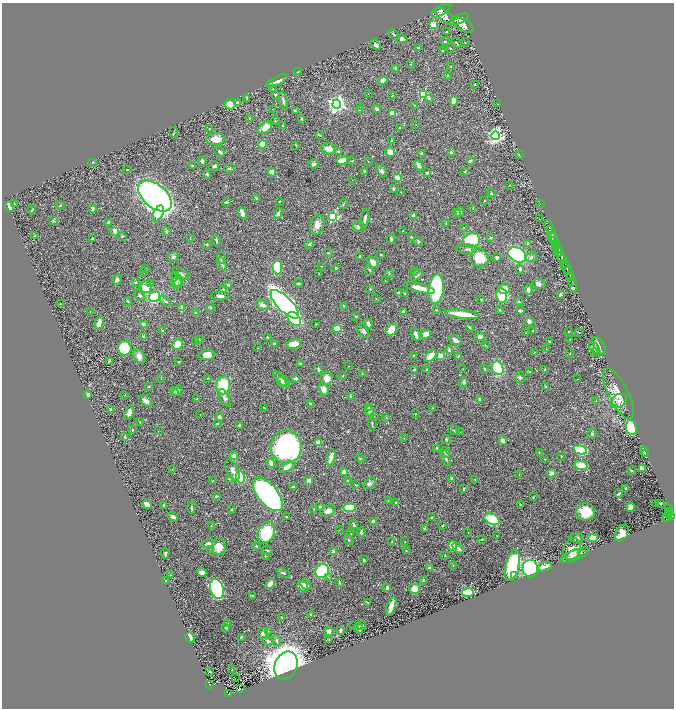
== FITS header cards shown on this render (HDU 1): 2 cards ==
NAXIS1  =                 1344
NAXIS2  =                 1412

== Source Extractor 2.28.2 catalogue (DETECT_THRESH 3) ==
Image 1344 x 1412 px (HDU 1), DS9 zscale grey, zoomed out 1/2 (1 PNG px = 2 x 2 image px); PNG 676 x 710 px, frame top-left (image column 1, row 1411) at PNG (2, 3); each listed source drawn as its Kron ellipse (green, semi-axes under 4 px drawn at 4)
Background 0.662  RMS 0.025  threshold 0.0737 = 3 sigma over >= 5 px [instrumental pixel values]
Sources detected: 496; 26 cannot appear on this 1/2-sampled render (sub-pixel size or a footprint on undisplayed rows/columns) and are neither listed nor drawn; the other 470 listed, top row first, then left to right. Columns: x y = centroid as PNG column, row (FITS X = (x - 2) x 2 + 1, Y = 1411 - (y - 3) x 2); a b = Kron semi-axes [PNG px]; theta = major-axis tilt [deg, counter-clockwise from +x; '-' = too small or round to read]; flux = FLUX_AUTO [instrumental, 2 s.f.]
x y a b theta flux
441 11 11 4 30 3600
445 16 11 5 -38 4400
459 19 10 4 24 4900
434 24 4 3 - 110
463 25 11 5 -31 6200
446 32 2 2 - 3.5
394 35 6 3 -45 7
402 39 6 3 -8 23
445 41 4 2 - 3.3
456 43 5 2 - 3.2
465 43 2 2 - 1.6
375 45 6 3 -55 13
419 47 4 2 - 3.8
450 48 2 2 - 4.2
443 51 2 2 - 5.7
411 64 3 2 - 3
451 66 2 2 - 6.2
396 68 4 3 - 8
298 72 2 2 - 2.1
447 76 3 2 - 3.8
383 80 4 4 - 23
277 81 11 3 26 23
475 84 2 2 - 2.4
273 88 2 2 - 2.5
275 94 3 3 - 8.2
368 94 2 1 - 1.4
423 94 3 3 - 300
392 95 3 2 - 2.1
247 98 3 2 - 4.9
429 98 3 2 - 9.9
283 100 9 3 -79 11
454 101 5 4 - 34
238 103 3 3 - 20
230 104 5 5 - 55
337 104 4 4 - 2000
498 104 2 1 - 1.2
414 105 3 2 - 1.6
361 107 2 2 - 1.9
273 109 2 2 - 1.8
359 109 3 3 - 4.4
377 109 4 3 - 11
295 111 3 2 - 8.2
392 113 4 3 - 72
249 118 3 2 - 2.6
302 119 4 2 - 3.9
275 121 4 2 - 3.1
416 125 2 2 - 1.3
283 126 4 2 - 6.3
265 128 8 5 37 59
399 128 4 2 - 3
209 129 4 2 - 2.8
174 132 5 2 - 3.9
320 135 4 3 - 5.3
496 136 4 4 - 1100
216 139 9 6 5 63
392 141 4 4 - 8.6
263 145 4 3 - 110
296 145 4 2 - 2.6
329 149 7 5 -1 26
220 152 6 3 -45 9.6
338 152 3 3 - 5.1
390 152 5 4 - 35
451 152 2 2 - 21
421 153 3 2 - 5.9
519 155 4 2 - 3.3
342 160 6 3 15 54
202 161 4 3 - 11
352 161 3 2 - 2.5
368 161 2 1 - 1.8
470 161 3 2 - 13
93 162 2 2 - 10
313 164 5 4 - 10
419 165 6 4 -53 17
193 166 2 2 - 9.1
214 166 5 4 - 9.1
229 168 5 3 - 5.6
127 169 2 1 - 2.1
382 171 7 5 -59 12
465 171 3 2 - 4.1
272 172 4 4 - 27
365 172 4 3 - 5.8
427 173 3 2 - 8.8
207 174 3 3 - 3.9
397 177 2 2 - 83
352 180 2 1 - 1.9
510 185 3 2 - 1.9
393 189 3 2 - 7.3
401 192 2 2 - 2.2
491 193 4 3 - 4.9
155 196 20 11 -40 1800
256 198 3 2 - 2.9
484 200 2 2 - 2.7
280 201 3 2 - 2.7
227 202 4 3 - 5.2
14 203 3 2 - 3.5
344 204 5 3 - 4.6
540 204 2 1 - 25
9 206 5 4 - 53
60 206 4 3 - 4
93 208 4 3 - 13
473 208 2 1 - 1.5
32 210 4 2 - 4.5
460 212 5 3 - 19
158 213 9 4 65 250
242 213 6 3 -65 50
278 213 6 3 67 9.1
456 213 4 3 - 4.9
413 215 2 2 - 40
333 217 3 3 - 330
365 219 10 3 80 15
540 219 3 2 - 1.8
53 221 4 3 - 5.1
108 222 3 3 - 8.3
446 223 3 3 - 3.3
317 225 10 7 75 32
549 226 6 2 -70 1600
358 227 5 5 - 11
464 228 3 2 - 2.8
115 231 3 2 - 100
166 231 4 4 - 8.4
403 231 2 2 - 4.4
551 232 6 2 -65 1500
35 236 2 2 - 6.5
122 236 4 2 - 3.9
411 237 3 2 - 3.7
92 238 3 2 - 4.9
190 238 3 2 - 2.4
491 238 3 3 - 6.4
553 238 5 2 - 440
391 239 5 3 - 8.9
216 240 5 2 - 7.9
471 240 9 7 13 230
418 241 5 3 - 5.3
554 241 4 2 - 550
207 244 4 3 - 4.1
309 244 5 3 - 5.7
528 244 4 3 - 9.6
556 244 3 2 - 630
555 247 4 2 - 270
558 248 4 2 - 420
467 249 10 4 1 14
559 252 4 3 - 1100
328 253 3 2 - 3.8
381 254 4 2 - 3
517 255 9 7 -30 550
360 256 3 2 - 6.6
173 257 5 5 - 11
497 257 3 2 - 14
531 257 6 4 32 12
221 258 6 4 -78 8.6
479 258 10 8 -51 89
562 258 6 2 -71 2400
373 262 6 4 -47 24
222 264 7 3 -59 8.3
565 264 3 2 - 460
321 266 2 2 - 1.5
277 267 7 5 -84 190
336 268 4 3 - 6.2
566 268 8 3 -50 1500
146 269 3 1 - 1.9
520 269 5 3 - 8.5
369 270 5 2 - 4.1
414 271 4 3 - 5
144 273 3 2 - 2.2
319 273 2 2 - 2.2
389 273 3 2 - 2.9
569 273 6 2 -69 380
181 274 9 3 -31 14
417 275 7 4 37 13
570 277 2 1 - 170
117 280 5 4 - 9.8
176 280 7 5 -73 15
385 281 2 1 - 1.2
572 281 2 2 - 67
136 282 4 3 - 6.1
150 283 3 2 - 2.9
177 283 6 5 - 10
179 283 5 3 - 6.1
298 283 4 3 - 8.5
539 284 7 4 -10 13
228 285 3 3 - 5.7
146 287 6 5 - 49
419 288 16 4 -15 55
574 288 2 2 - 35
370 289 3 3 - 4.1
436 289 15 7 84 440
504 289 6 5 - 32
528 289 5 3 - 9.8
224 290 3 2 - 4.6
398 292 2 2 - 11
405 294 3 3 - 5.7
140 295 6 4 -52 8.3
502 295 7 5 -79 300
560 295 4 3 - 5.8
220 296 9 3 -4 16
155 297 6 4 30 380
376 298 2 1 - 1.3
481 300 3 2 - 3
128 301 4 3 - 5.5
165 301 6 3 -40 8.4
519 302 4 2 - 3.3
60 304 2 1 - 1.5
285 304 19 7 -45 1900
263 305 7 4 -31 21
344 306 4 2 - 3.4
182 307 4 3 - 20
211 308 4 4 - 5.1
437 310 2 2 - 2
500 310 3 3 - 4.5
520 310 4 3 - 5.3
90 311 2 1 - 2.6
403 312 3 3 - 17
196 313 3 3 - 11
462 314 17 3 -7 100
356 316 4 3 - 4.7
294 319 8 5 -45 210
529 322 4 3 - 34
99 323 7 4 77 34
143 324 3 3 - 16
316 324 3 2 - 1.9
368 324 5 3 - 19
469 327 3 2 - 4.9
337 329 4 3 - 90
392 329 7 5 60 87
162 330 2 2 - 1.9
533 330 2 2 - 2
363 331 7 5 -60 13
568 331 3 2 - 2
578 332 3 2 - 3
526 333 2 2 - 2.8
416 334 7 3 -69 20
426 334 5 4 - 45
143 336 4 3 - 8.1
480 336 5 3 - 22
267 337 2 2 - 3.8
570 339 3 2 - 3.5
200 340 2 2 - 2.1
455 340 7 4 -27 19
196 341 3 2 - 2.1
550 342 2 2 - 2.8
274 343 3 2 - 4.7
177 344 6 4 56 65
293 344 8 4 14 64
485 345 3 2 - 2.3
599 346 10 5 -58 14
125 348 7 7 - 210
258 348 2 2 - 1.6
594 348 6 4 -53 13
546 349 3 2 - 1.6
449 350 4 3 - 7.1
535 352 4 2 - 3
594 352 2 2 - 2.7
570 354 2 2 - 3.4
207 355 8 5 7 53
414 355 3 2 - 2.8
139 356 8 5 -57 29
431 356 7 4 47 47
440 356 3 3 - 45
458 356 2 2 - 5.1
109 361 2 1 - 3.5
178 362 3 2 - 2.5
301 364 4 3 - 6.7
349 366 2 2 - 1.4
498 368 7 5 -68 250
318 369 5 3 - 5.7
463 369 3 1 - 1.3
485 369 4 2 - 3.7
415 370 3 2 - 12
427 370 4 3 - 5.1
544 370 4 3 - 4.6
530 372 4 3 - 3.8
362 374 3 2 - 2.5
343 376 3 2 - 3
520 377 6 4 -83 8
208 378 3 2 - 2.3
296 378 4 3 - 11
327 378 6 6 - 50
161 379 2 1 - 1.4
578 379 3 2 - 2
281 380 11 3 -43 9.8
281 382 5 4 - 7.8
464 382 6 4 77 11
223 385 9 7 83 170
546 386 3 2 - 2.7
149 387 2 1 - 2.9
324 389 6 4 -71 36
177 391 6 4 57 15
174 392 4 2 - 6.9
88 394 4 3 - 12
618 394 28 9 -64 70
125 395 2 2 - 1.7
351 397 3 3 - 8.5
225 398 9 5 -65 18
197 399 3 2 - 3.6
480 400 3 3 - 18
146 401 8 5 -36 22
596 401 3 3 - 2.9
619 401 9 6 29 26
311 404 3 2 - 8.2
264 407 2 1 - 2.4
368 407 4 3 - 8.7
432 408 2 2 - 1.9
111 409 4 3 - 5.6
370 411 5 3 - 13
129 413 7 4 69 24
200 414 2 1 - 1.1
415 414 2 2 - 2.6
374 416 2 2 - 2
219 417 3 3 - 13
386 417 3 2 - 2.6
140 422 2 2 - 2.3
217 424 3 3 - 3.7
372 424 7 2 -84 5.1
240 425 4 2 - 20
631 427 7 5 -79 630
132 430 3 2 - 5.1
453 430 6 3 -24 5.7
158 431 2 1 - 1.1
460 432 2 1 - 1.3
592 434 6 3 45 5.8
124 437 3 3 - 3.4
404 438 2 2 - 1.9
446 439 5 3 - 7.2
503 440 4 3 - 18
318 442 4 3 - 26
286 447 16 15 - 1000
437 448 4 2 - 5.2
581 450 7 4 -17 230
644 451 5 2 - 5
445 452 5 4 - 7.3
539 453 3 2 - 2.9
645 454 3 2 - 2.8
234 456 4 4 - 17
561 456 2 2 - 2.4
331 457 8 3 73 31
360 458 5 2 - 3.4
446 458 8 4 -69 14
545 459 2 2 - 2.3
271 463 4 4 - 23
581 465 7 3 -13 100
287 467 8 4 25 24
172 469 2 2 - 1.3
642 469 4 3 - 21
232 470 12 5 -64 22
631 471 3 2 - 4.8
344 472 3 3 - 22
551 473 4 3 - 22
519 475 2 2 - 1.6
240 477 6 4 -73 170
452 478 2 2 - 29
229 479 4 3 - 4.4
475 479 2 2 - 1.6
309 480 4 3 - 12
213 481 3 2 - 4.3
347 481 4 3 - 5.3
370 483 6 5 - 12
356 485 4 2 - 3
293 486 2 2 - 5.2
626 488 2 2 - 5.5
464 489 4 2 - 6.4
268 494 20 10 -51 1600
618 494 4 1 - 5
216 496 3 2 - 4.1
533 497 3 3 - 3.2
388 500 2 2 - 1.7
395 502 2 2 - 3.7
656 503 2 1 - 9.6
661 503 2 2 - 7.5
147 504 5 3 - 51
520 504 2 2 - 3
164 505 4 3 - 6.4
191 507 6 3 -89 9.3
320 507 3 2 - 6.2
630 507 4 3 - 53
350 508 6 4 6 120
314 509 3 2 - 3.6
669 509 4 2 - 220
231 510 3 2 - 2.6
328 511 8 5 22 22
585 512 9 8 - 110
670 512 2 2 - 160
668 513 2 1 - 110
286 516 2 2 - 2.2
667 516 5 4 - 600
671 516 3 2 - 440
173 517 5 2 - 15
431 517 2 2 - 4.5
492 519 8 5 -24 180
665 519 2 1 - 56
374 522 4 3 - 26
354 525 4 2 - 11
443 525 3 2 - 4.2
211 526 3 2 - 3.5
424 528 3 2 - 6.3
339 530 2 1 - 1.6
361 532 5 2 - 10
266 533 11 8 69 250
468 533 3 2 - 1.5
622 533 9 6 57 75
351 534 2 2 - 2.3
497 535 2 1 - 2.1
576 538 7 4 2 11
593 538 5 4 - 50
482 539 3 2 - 2.7
349 540 6 3 -55 5
392 541 2 2 - 2.8
404 542 2 1 - 1.7
208 544 7 3 11 27
256 546 4 3 - 5.7
453 546 5 4 - 76
219 547 8 7 - 52
458 548 7 3 -35 15
211 549 3 2 - 2.4
572 549 11 8 66 62
267 550 5 2 - 4.9
406 551 2 2 - 2.8
333 552 4 3 - 22
165 553 5 2 - 7.4
445 555 2 2 - 3.2
574 555 15 5 23 21
265 556 3 2 - 2.3
571 556 10 4 27 13
364 560 2 2 - 5.3
453 565 4 2 - 2.5
512 565 16 7 78 440
545 567 7 3 15 29
430 568 3 3 - 18
530 569 9 7 -79 1200
322 571 7 6 - 240
202 572 5 3 - 26
283 573 7 3 -24 7.5
171 575 2 2 - 1.5
515 575 4 3 - 14
329 577 3 2 - 3
166 580 3 3 - 6.1
423 580 4 3 - 4.3
339 582 3 2 - 6.4
270 584 5 3 - 58
306 585 6 3 -46 25
302 586 5 5 - 38
387 588 4 3 - 15
217 589 10 6 -72 770
414 589 5 5 - 49
468 592 6 3 5 250
253 596 3 2 - 7.3
367 602 3 2 - 3.4
391 606 9 3 71 43
311 614 3 3 - 4.1
281 617 3 2 - 4.6
227 623 3 3 - 3.5
354 625 2 2 - 3
362 625 4 2 - 7.3
226 627 3 3 - 7.4
359 628 5 2 - 12
340 630 4 3 - 11
268 631 4 3 - 4.1
329 631 5 4 - 18
263 634 6 5 - 13
241 637 4 3 - 3.8
190 638 5 3 - 49
277 640 5 4 - 8.1
329 640 3 2 - 2.4
268 641 5 3 - 11
286 665 14 11 67 8600
232 670 3 2 - 2.2
209 671 3 2 - 3.7
235 678 2 1 - 1.2
210 684 3 3 - 110
240 689 2 1 - 1.4
228 693 3 2 - 180
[26 sub-pixel or undisplayed-footprint detections neither listed nor drawn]